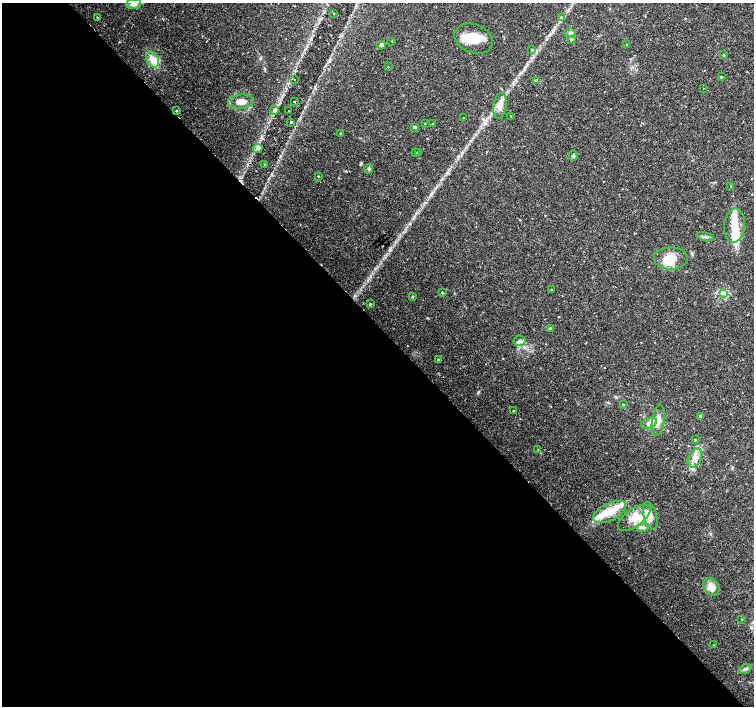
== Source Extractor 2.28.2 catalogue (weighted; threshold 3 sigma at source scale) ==
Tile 9 of 4 x 4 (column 1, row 3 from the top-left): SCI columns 6-1508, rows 1620-3026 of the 6018 x 5986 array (HDU 1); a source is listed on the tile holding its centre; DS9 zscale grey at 2 x 2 block average (1 PNG px = mean of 2 x 2 image px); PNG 756 x 708 px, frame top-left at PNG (2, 3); each listed source drawn as its Kron ellipse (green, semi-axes under 4 px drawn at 4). Shown black and unused: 54% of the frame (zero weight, under 2 of 3 exposures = <1% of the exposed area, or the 3 px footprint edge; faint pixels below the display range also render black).
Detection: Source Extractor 2.28.2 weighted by HDU 2 'WHT'; one run over the whole footprint, this tile lists its part. Background 0.0339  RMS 0.0039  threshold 0.0178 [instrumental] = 3 sigma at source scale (4.5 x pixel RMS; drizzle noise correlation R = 1.50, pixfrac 1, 0.0396/0.0396 arcsec/px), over >= 5 px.
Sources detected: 81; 3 inside a brighter object's white glare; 1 cosmic-ray / hot-pixel residue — neither listed nor drawn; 11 inside a brighter listed object's ellipse — not listed separately; the other 66 listed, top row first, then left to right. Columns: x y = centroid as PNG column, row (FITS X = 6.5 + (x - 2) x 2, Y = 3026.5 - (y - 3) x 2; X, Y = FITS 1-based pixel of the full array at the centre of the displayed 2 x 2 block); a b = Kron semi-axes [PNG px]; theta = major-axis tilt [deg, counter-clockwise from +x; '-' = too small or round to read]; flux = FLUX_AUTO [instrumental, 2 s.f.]
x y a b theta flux
134 4 7 5 8 4
334 14 2 2 - 1.2
97 17 3 2 - 0.4
561 17 3 2 - 0.83
570 33 5 4 - 2.2
474 38 20 14 -22 23
571 39 3 2 - 1.6
392 41 2 2 - 0.44
382 45 4 4 - 2.1
627 45 2 2 - 0.43
532 50 2 2 - 1.2
724 55 3 2 - 0.54
153 59 8 6 -62 6.2
388 67 2 2 - 0.47
721 77 2 2 - 1.2
294 80 2 2 - 0.68
536 80 3 3 - 1.4
703 88 2 2 - 0.33
241 102 12 7 5 8.9
294 102 2 2 - 2.3
500 106 13 6 82 6.9
274 110 5 4 - 2.6
176 111 3 2 - 0.81
289 111 2 2 - 2.1
511 116 3 2 - 0.53
464 118 2 2 - 0.45
291 122 2 2 - 2.1
425 124 3 2 - 0.48
433 124 3 2 - 0.53
415 127 3 3 - 1.3
340 133 3 2 - 0.61
258 148 5 2 - 1.2
418 152 2 2 - 0.5
416 153 3 2 - 0.55
573 155 5 3 - 1.3
265 164 2 2 - 0.83
369 169 5 4 - 1.5
318 176 3 2 - 0.51
731 186 2 2 - 0.45
734 226 17 10 85 17
705 237 9 3 -11 2
671 258 17 11 0 13
551 290 4 2 - 0.64
442 293 3 2 - 0.97
724 293 3 3 - 1.2
412 296 3 3 - 0.8
370 304 3 3 - 1
550 328 3 3 - 1.2
519 341 6 5 - 2.5
438 359 2 2 - 0.71
623 404 3 2 - 0.53
513 411 3 2 - 0.83
700 417 3 3 - 1.4
658 420 16 6 81 7.5
649 423 8 5 20 3.8
695 440 3 3 - 0.64
538 450 2 2 - 0.47
695 458 10 6 63 6.2
609 512 18 8 26 17
650 516 14 6 -75 8.3
634 518 19 9 36 16
643 528 6 3 15 2.1
711 587 10 7 -60 8.7
742 619 2 2 - 0.46
714 645 2 2 - 0.38
745 669 7 4 24 2.4
Overlapping masked pixels (flux is a lower limit): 1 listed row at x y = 294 102
Isophote crosses this tile's border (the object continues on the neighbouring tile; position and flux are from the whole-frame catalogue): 1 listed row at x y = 134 4
Diffuse or blended objects may show on this block-average render without a row.